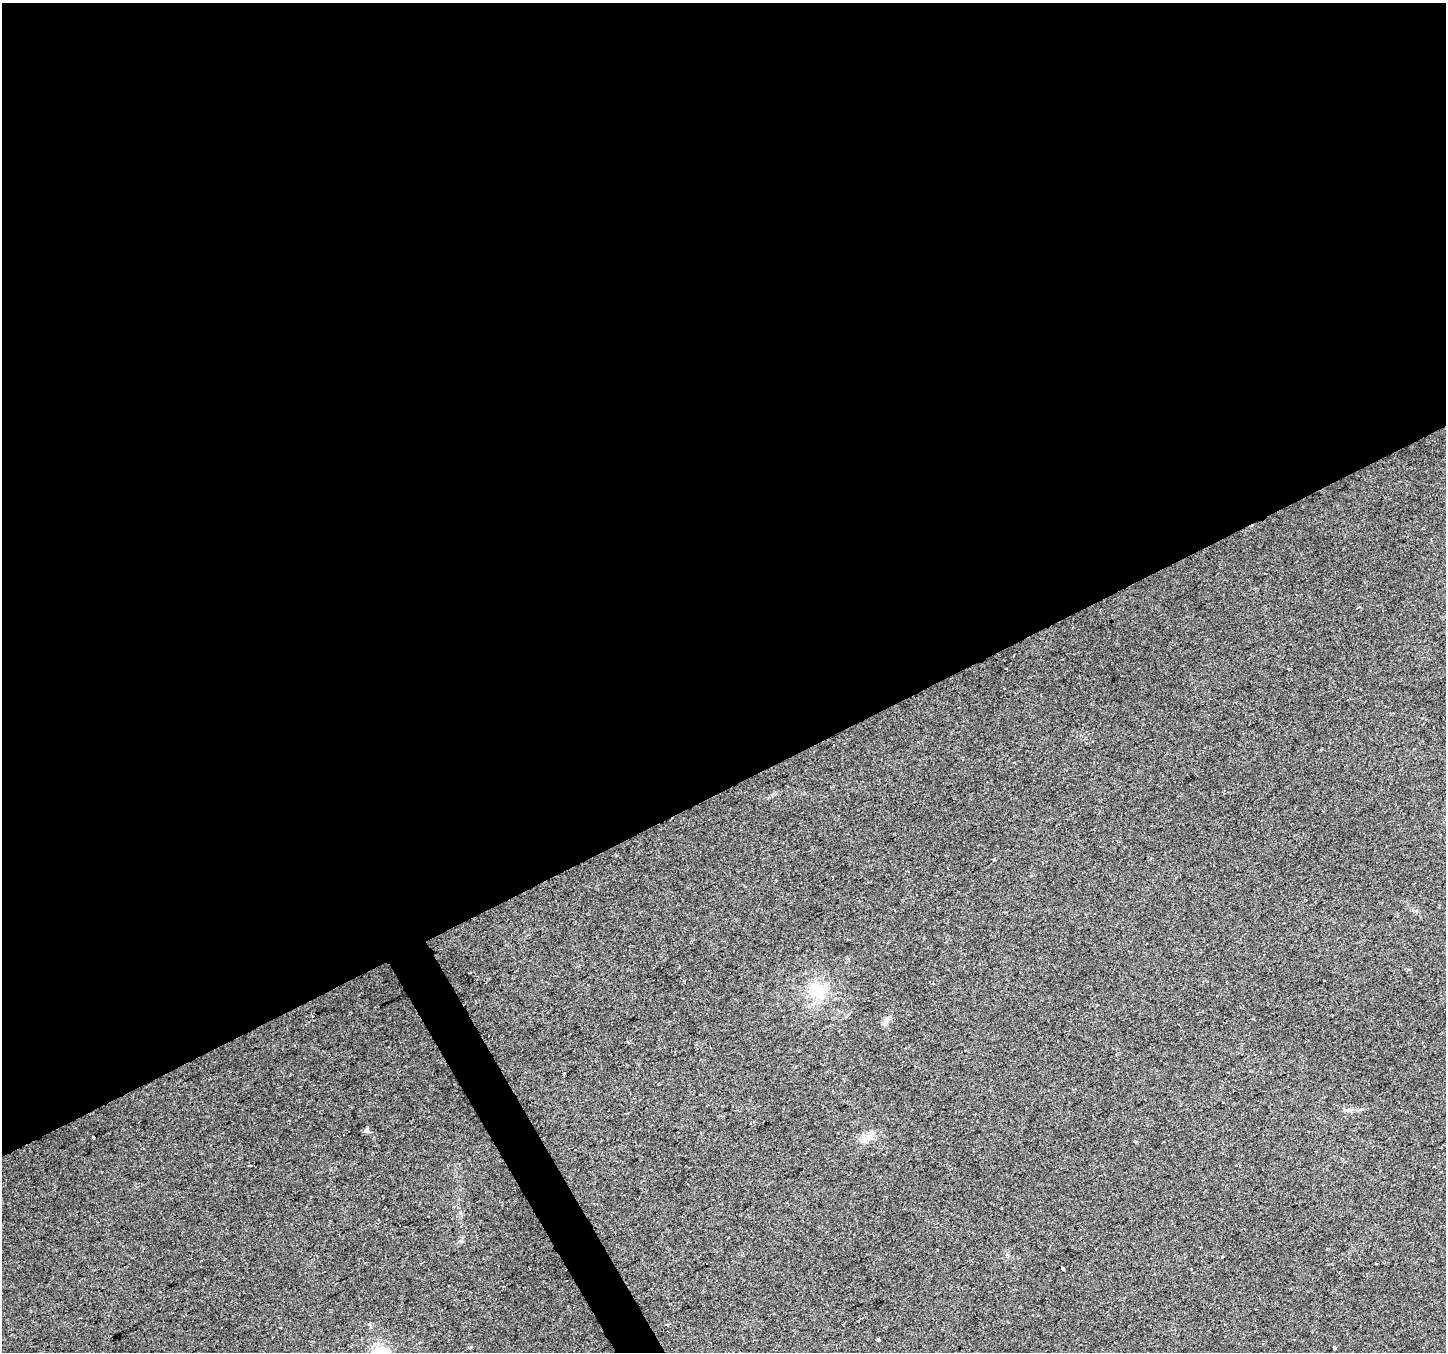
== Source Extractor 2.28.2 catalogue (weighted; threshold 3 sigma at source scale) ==
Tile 2 of 4 x 4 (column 2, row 1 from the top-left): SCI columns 1447-2890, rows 4211-5560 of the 5778 x 5662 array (HDU 1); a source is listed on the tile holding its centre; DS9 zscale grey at full resolution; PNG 1448 x 1354 px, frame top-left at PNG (2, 3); no overlay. Shown black and unused: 59% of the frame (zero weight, under 2 of 3 exposures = <1% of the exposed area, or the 3 px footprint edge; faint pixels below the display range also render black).
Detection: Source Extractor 2.28.2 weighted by HDU 2 'WHT'; one run over the whole footprint, this tile lists its part. Background 0.0769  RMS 0.0073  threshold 0.0329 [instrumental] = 3 sigma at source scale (4.5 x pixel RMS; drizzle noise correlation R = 1.50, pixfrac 1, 0.0396/0.0396 arcsec/px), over >= 5 px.
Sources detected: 13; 1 cosmic-ray / hot-pixel residue — not listed; the other 12 listed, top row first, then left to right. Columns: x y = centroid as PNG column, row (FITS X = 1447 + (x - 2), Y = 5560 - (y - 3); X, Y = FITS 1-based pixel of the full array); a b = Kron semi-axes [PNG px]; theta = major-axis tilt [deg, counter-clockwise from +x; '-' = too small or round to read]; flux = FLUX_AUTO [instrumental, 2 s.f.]
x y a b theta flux
993 859 3 3 - 1.6
817 991 24 18 -37 21
886 1021 13 5 60 2.7
563 1073 3 3 - 2.9
1348 1110 6 5 - 1.6
367 1130 8 6 36 1.6
93 1137 3 3 - 5.5
869 1137 12 7 32 5.1
1062 1268 4 3 - 12
529 1269 3 2 - 1.1
879 1339 3 3 - 2
1334 1348 4 3 - 1.2
Unlisted compact peaks at least as high as the median listed source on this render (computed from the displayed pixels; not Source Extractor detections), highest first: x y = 1222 1257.